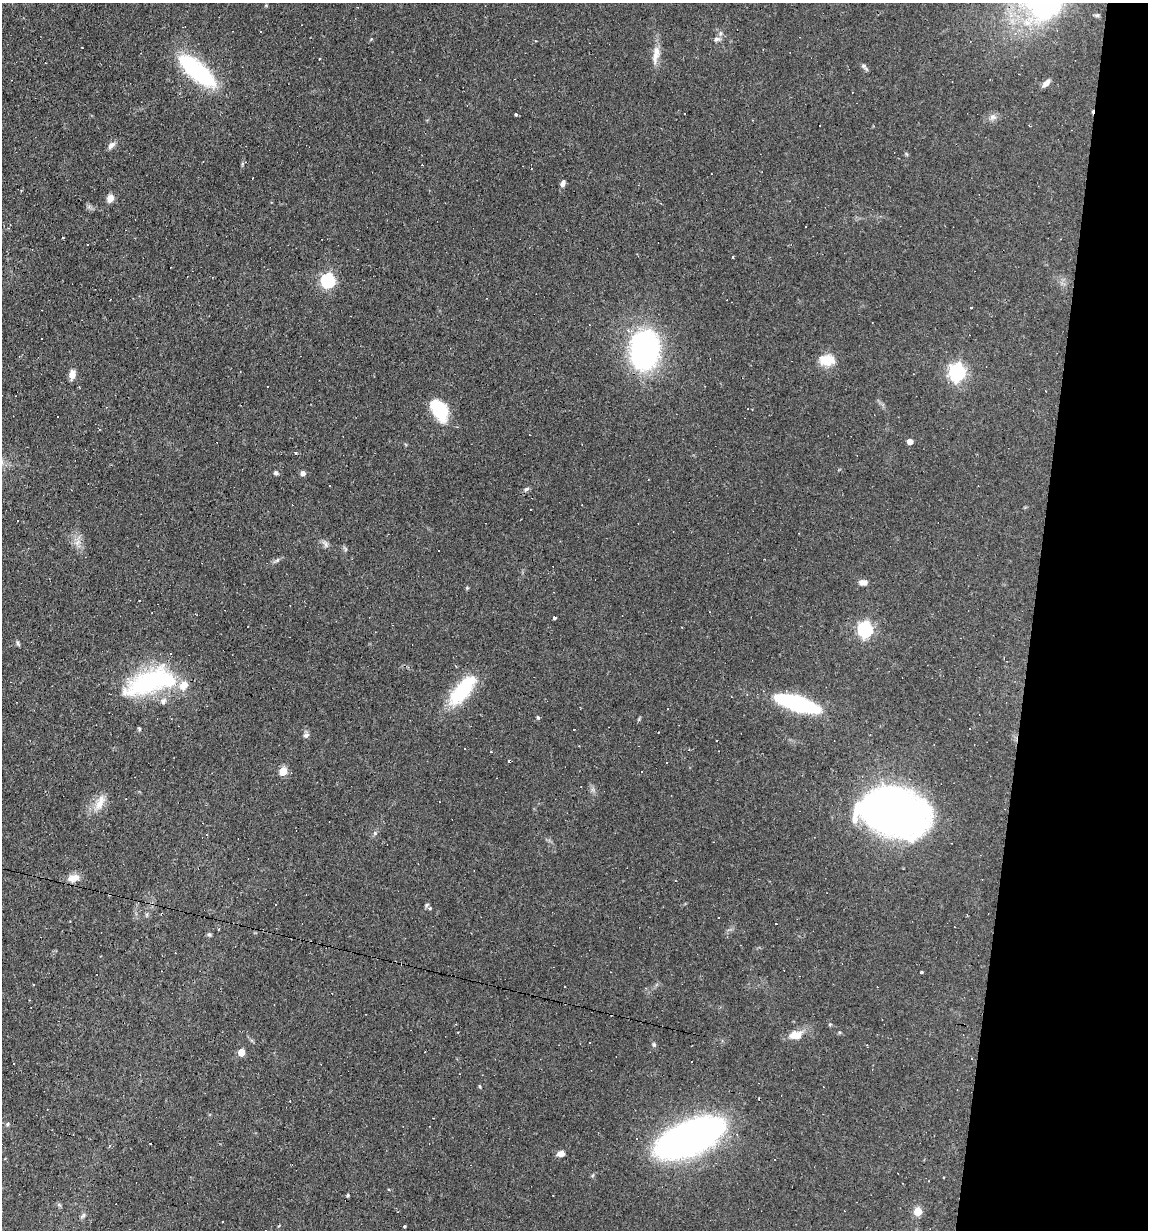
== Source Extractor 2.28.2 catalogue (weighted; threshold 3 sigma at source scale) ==
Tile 8 of 4 x 4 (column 4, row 2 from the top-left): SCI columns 3551-4696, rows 2455-3682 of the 4929 x 4909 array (HDU 1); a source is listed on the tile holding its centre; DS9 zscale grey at full resolution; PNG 1150 x 1232 px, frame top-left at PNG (2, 3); no overlay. Shown black and unused: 10% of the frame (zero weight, under 2 of 3 exposures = <1% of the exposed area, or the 3 px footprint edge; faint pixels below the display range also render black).
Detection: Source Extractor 2.28.2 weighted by HDU 2 'WHT'; one run over the whole footprint, this tile lists its part. Background 0.0927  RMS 0.0057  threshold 0.0256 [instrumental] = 3 sigma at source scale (4.5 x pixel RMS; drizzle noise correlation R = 1.50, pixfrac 1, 0.05/0.05 arcsec/px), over >= 5 px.
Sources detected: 105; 2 inside a brighter object's white glare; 34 cosmic-ray / hot-pixel residue — not listed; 3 inside a brighter listed object's ellipse — not listed separately; the other 66 listed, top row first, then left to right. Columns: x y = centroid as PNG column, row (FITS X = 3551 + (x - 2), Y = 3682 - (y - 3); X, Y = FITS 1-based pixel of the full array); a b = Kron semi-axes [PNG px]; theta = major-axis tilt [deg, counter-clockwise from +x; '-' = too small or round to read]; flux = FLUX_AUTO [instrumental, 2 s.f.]
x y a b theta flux
1097 15 6 5 - 0.76
371 39 4 4 - 0.49
717 39 10 6 8 1.9
656 54 23 9 77 6.1
319 59 3 2 - 0.64
864 66 6 6 - 1.2
197 71 40 13 -41 76
1046 83 11 6 46 3
516 115 3 3 - 12
993 117 10 7 6 2.5
111 145 11 6 43 2.6
563 183 8 5 70 2
110 198 8 6 66 4.6
63 238 3 2 - 0.4
328 280 6 6 - 90
645 350 36 24 88 130
827 360 18 13 -3 10
957 372 7 7 - 170
72 374 10 6 81 4.3
437 408 23 16 -85 19
910 441 4 4 - 4.6
295 453 4 3 - 0.81
275 473 5 5 - 1.2
303 473 5 5 - 2.3
330 485 3 2 - 0.61
526 489 8 5 37 1.3
77 542 11 6 38 2.8
326 544 9 4 -81 1.4
863 582 10 7 -5 2.8
467 588 5 4 - 0.62
554 618 3 3 - 2.6
865 629 7 6 - 110
151 682 67 25 16 69
462 691 41 16 51 31
799 704 41 17 -17 46
538 717 5 4 - 0.9
139 729 5 4 - 0.81
970 729 2 2 - 0.46
306 735 8 6 22 1.6
491 752 3 3 - 0.45
666 763 3 2 - 0.47
283 771 6 5 - 12
99 804 20 10 52 7.3
893 813 45 30 -12 580
375 833 5 5 - 0.81
73 878 17 10 19 4.8
430 908 5 4 - 0.93
776 924 3 2 - 0.86
218 929 3 3 - 0.49
209 934 7 4 -1 0.8
921 972 4 3 - 1.2
34 984 3 3 - 1.2
830 1024 5 3 - 0.54
796 1035 18 10 6 7.2
654 1044 6 5 - 0.97
241 1052 5 5 - 9.4
13 1063 3 3 - 0.88
7 1124 5 5 - 0.84
690 1138 46 20 24 350
561 1153 9 6 7 3.2
388 1189 3 2 - 0.59
348 1195 4 3 - 0.84
918 1211 5 5 - 17
83 1216 9 4 48 1.1
222 1222 3 3 - 2.4
404 1226 3 3 - 3.2
Overlapping masked pixels (flux is a lower limit): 1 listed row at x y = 893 813